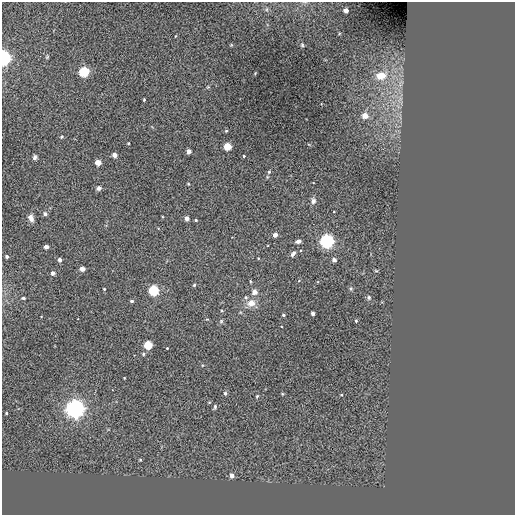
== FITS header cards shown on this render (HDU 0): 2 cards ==
NAXIS1  =                  513 / NUMBER OF ELEMENTS ALONG THIS AXIS
NAXIS2  =                  513 / NUMBER OF ELEMENTS ALONG THIS AXIS

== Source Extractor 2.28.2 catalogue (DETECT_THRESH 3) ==
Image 513 x 513 px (HDU 0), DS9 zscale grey, 1 PNG px = 1 image px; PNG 517 x 517 px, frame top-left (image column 1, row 513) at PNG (2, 2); no overlay
Background -0.401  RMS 44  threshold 132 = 3 sigma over >= 5 px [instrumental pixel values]
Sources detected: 64; all 64 listed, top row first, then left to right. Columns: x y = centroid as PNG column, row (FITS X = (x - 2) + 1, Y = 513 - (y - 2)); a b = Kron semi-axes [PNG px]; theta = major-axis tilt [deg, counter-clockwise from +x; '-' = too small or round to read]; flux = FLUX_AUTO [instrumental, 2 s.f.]
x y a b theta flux
346 11 4 4 - 2.1e+04
302 45 5 4 - 3.8e+03
47 57 5 4 - 3.0e+03
4 58 6 5 - 8.1e+05
84 72 5 5 - 3.4e+05
381 76 15 11 6 4.4e+04
144 100 3 2 - 2.6e+03
365 116 4 4 - 3.5e+04
226 131 4 4 - 3.0e+03
61 137 4 3 - 2.4e+03
128 143 3 2 - 2.7e+03
227 146 4 4 - 1.1e+05
188 151 4 4 - 2.1e+04
114 155 4 4 - 2.7e+04
244 156 3 3 - 2.5e+03
35 157 5 4 - 6.9e+03
98 162 4 4 - 4.3e+04
269 172 5 4 - 3.5e+03
188 184 4 3 - 2.2e+03
99 188 5 5 - 7.5e+03
313 201 7 6 - 9.9e+03
45 214 5 5 - 6.5e+03
31 218 8 5 -70 1.3e+04
186 218 4 4 - 1.6e+04
196 220 3 2 - 3.4e+03
275 235 4 3 - 1.7e+04
298 241 5 3 - 8.8e+03
327 241 6 6 - 7.1e+05
46 247 4 4 - 1.8e+04
293 254 9 5 52 8.4e+03
7 256 3 3 - 6.9e+03
60 260 4 3 - 1.2e+04
334 260 4 4 - 1.2e+04
82 269 4 4 - 2.2e+04
376 271 6 3 -19 2.6e+03
53 273 4 4 - 1.3e+04
250 281 5 3 - 2.6e+03
194 285 4 4 - 3.4e+03
104 289 3 2 - 2.6e+03
351 289 6 4 71 4.2e+03
154 290 5 5 - 3.4e+05
254 292 8 7 - 1.3e+04
369 297 6 5 - 4.6e+03
23 298 5 3 - 3.7e+03
246 298 6 5 - 5.9e+03
132 301 4 4 - 6.5e+03
251 303 10 8 23 2.5e+04
313 313 3 3 - 1.4e+04
283 315 3 3 - 5.3e+03
221 321 6 5 - 4.5e+03
356 321 3 3 - 3.6e+03
148 345 4 4 - 1.7e+05
167 348 3 2 - 2.3e+03
143 354 5 4 - 3.5e+03
124 378 2 2 - 2.2e+03
225 393 5 4 - 4.8e+03
341 395 3 3 - 2.7e+03
257 396 5 3 - 2.8e+03
209 402 3 3 - 2.3e+03
215 407 6 4 89 4.8e+03
75 409 8 7 - 1.3e+06
6 413 3 3 - 2.5e+03
140 460 3 3 - 2.8e+03
232 475 4 4 - 1.5e+04
At the frame edge (FLAGS 8, measured only in part): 1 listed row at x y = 4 58